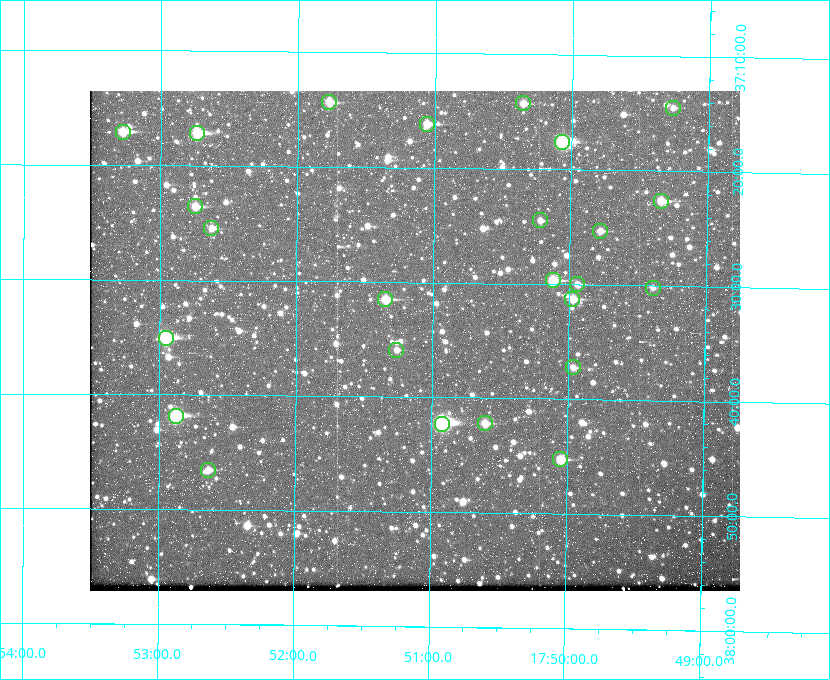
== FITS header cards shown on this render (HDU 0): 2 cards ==
NAXIS1  =                  650
NAXIS2  =                  500

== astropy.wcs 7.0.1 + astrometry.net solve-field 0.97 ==
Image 650 x 500 px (HDU 0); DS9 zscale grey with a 90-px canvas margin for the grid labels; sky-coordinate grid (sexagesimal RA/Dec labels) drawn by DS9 from the SOLVED WCS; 25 Tycho-2 reference stars matched to detected sources circled (green)
Header WCS: none
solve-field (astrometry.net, Tycho-2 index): SOLVED blind (the file carries no WCS)
Solved WCS: RA---TAN-SIP/DEC--TAN-SIP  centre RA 17:51:08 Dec +37:35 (267.78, +37.58 deg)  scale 5.23 arcsec/px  FOV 56.7' x 43.6'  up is +179 deg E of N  parity flipped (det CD > 0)
(file carries no celestial WCS; the grid is the blind solution)
Tycho-2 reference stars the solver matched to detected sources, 25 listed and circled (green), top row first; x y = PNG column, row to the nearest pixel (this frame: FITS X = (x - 90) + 1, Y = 500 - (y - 91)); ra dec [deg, ICRS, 3 dp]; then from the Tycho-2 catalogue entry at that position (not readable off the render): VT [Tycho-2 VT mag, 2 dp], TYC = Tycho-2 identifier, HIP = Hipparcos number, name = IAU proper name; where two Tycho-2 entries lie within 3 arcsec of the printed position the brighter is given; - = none
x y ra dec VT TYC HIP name
329 102 267.943 +37.240 10.39 2620-505-1 - -
523 103 267.589 +37.238 11.09 2619-212-1 - -
673 108 267.316 +37.242 12.03 2619-611-1 - -
427 124 267.764 +37.270 10.17 2620-784-1 - -
123 132 268.319 +37.285 9.88 2620-536-1 - -
197 133 268.183 +37.286 8.98 2620-786-1 87506 -
562 142 267.517 +37.293 8.96 2619-379-1 - -
661 201 267.335 +37.377 10.60 2619-634-1 - -
195 206 268.186 +37.393 10.44 2620-175-1 - -
540 220 267.555 +37.408 11.50 2619-358-1 - -
211 228 268.156 +37.424 11.25 2620-712-1 - -
600 231 267.445 +37.422 11.17 2619-451-1 - -
553 280 267.531 +37.495 10.07 2619-274-1 - -
577 284 267.485 +37.500 11.33 2619-40-1 - -
653 288 267.347 +37.503 12.15 3088-638-1 - -
385 299 267.836 +37.525 9.96 3089-889-1 - -
572 299 267.494 +37.522 10.35 3088-270-1 - -
166 338 268.239 +37.584 8.64 3089-755-1 - -
396 350 267.815 +37.598 11.54 3089-1081-1 - -
573 367 267.491 +37.621 11.40 3088-1284-1 - -
176 416 268.219 +37.697 8.93 3089-671-1 - -
485 423 267.652 +37.703 11.04 3089-693-1 - -
442 424 267.730 +37.705 8.13 3089-1203-1 87349 -
560 459 267.512 +37.755 10.10 3089-2332-1 - -
208 470 268.159 +37.775 11.22 3089-2245-1 - -